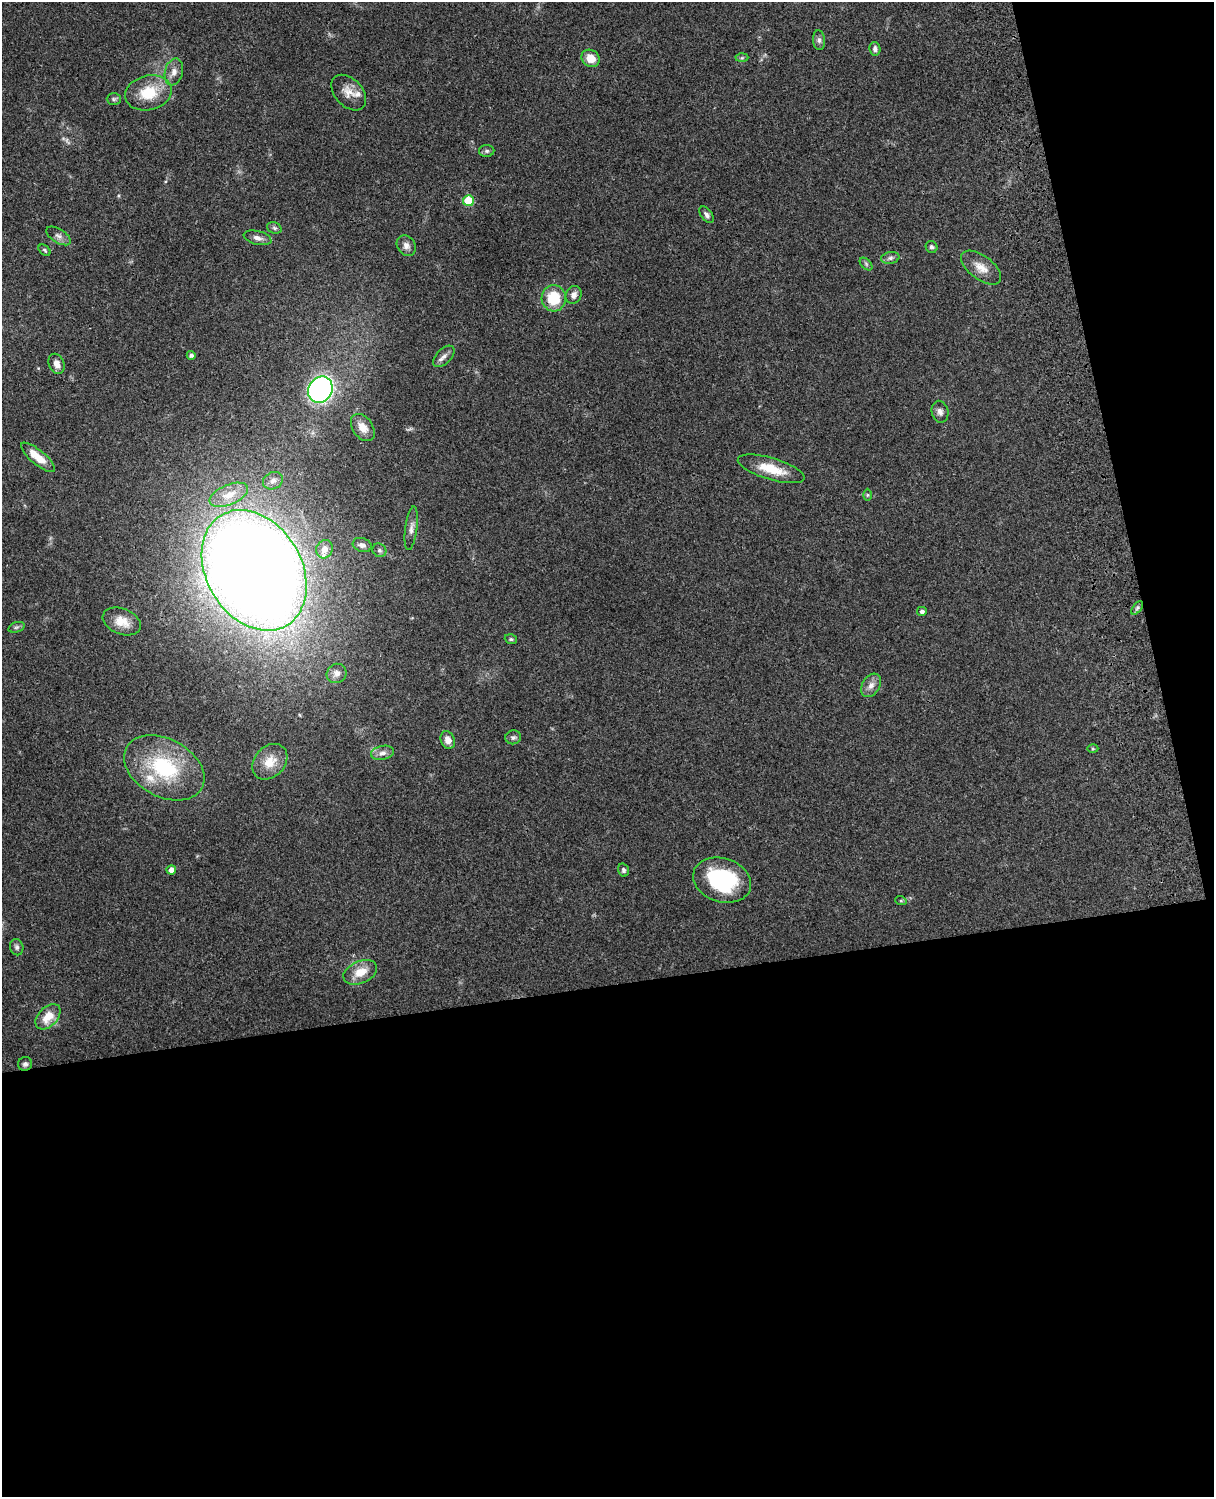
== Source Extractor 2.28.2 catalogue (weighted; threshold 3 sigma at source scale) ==
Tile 12 of 4 x 3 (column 4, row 3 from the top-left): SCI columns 3755-4966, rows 165-1659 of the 5087 x 4928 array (HDU 1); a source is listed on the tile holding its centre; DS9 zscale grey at full resolution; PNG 1216 x 1499 px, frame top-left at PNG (2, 2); each listed source drawn as its Kron ellipse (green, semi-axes under 4 px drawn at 4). Shown black and unused: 39% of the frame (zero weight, under 3 of 4 exposures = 6% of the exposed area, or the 3 px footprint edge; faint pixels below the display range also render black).
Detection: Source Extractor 2.28.2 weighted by HDU 2 'WHT'; one run over the whole footprint, this tile lists its part. Background 0.104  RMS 0.0065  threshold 0.0291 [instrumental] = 3 sigma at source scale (4.5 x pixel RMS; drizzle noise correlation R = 1.50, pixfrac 1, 0.05/0.05 arcsec/px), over >= 5 px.
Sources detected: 62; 1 too faint to see at this stretch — neither listed nor drawn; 2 inside a brighter listed object's ellipse — not listed separately; the other 59 listed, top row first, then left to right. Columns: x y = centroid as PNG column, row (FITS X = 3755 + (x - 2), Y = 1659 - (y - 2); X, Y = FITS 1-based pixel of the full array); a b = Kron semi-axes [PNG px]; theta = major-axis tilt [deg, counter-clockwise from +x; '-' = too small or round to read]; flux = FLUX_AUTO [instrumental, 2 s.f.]
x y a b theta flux
819 40 10 6 -83 2
875 49 7 5 -79 2.1
591 58 9 8 - 8.6
742 58 6 4 2 1
174 72 13 9 75 4.4
148 93 23 17 14 20
349 93 21 13 -47 7.4
114 99 7 6 - 1.4
487 151 8 6 1 1.6
468 201 5 5 - 26
707 215 9 5 -54 2.2
274 228 7 5 -22 1.3
59 236 14 7 -32 2.8
257 238 14 6 -14 3.4
406 246 11 9 -56 3.3
931 247 6 5 - 1.7
45 250 7 4 -42 1.1
890 258 9 6 10 1.9
866 264 7 4 -46 1.1
981 268 23 12 -37 8
574 295 9 7 64 3.3
554 298 13 12 - 20
191 355 4 4 - 2
444 356 13 7 44 3.1
57 364 10 7 -66 3.7
320 390 14 11 56 170
940 412 11 8 -77 2.8
363 428 15 10 -54 6.5
38 457 21 7 -39 11
771 469 34 11 -17 16
273 481 10 8 26 3.5
229 495 20 10 23 10
867 495 6 4 90 0.77
411 528 22 6 83 3.5
362 545 10 6 -18 2.6
324 549 9 8 - 4.2
379 550 7 6 - 1.5
254 570 64 47 -59 1500
1137 608 8 4 53 1.3
922 611 5 4 - 1.7
122 621 20 13 -22 9.2
16 627 8 5 19 1.2
511 639 6 4 -20 0.96
337 673 10 9 - 4
871 685 13 8 59 4.2
513 737 8 7 - 1.7
448 740 9 7 -69 4.9
1093 749 5 3 - 0.73
382 753 12 7 11 3.5
270 762 20 15 47 11
164 768 43 29 -28 55
171 870 5 4 - 3.3
623 870 6 5 - 1.5
722 880 29 22 -18 54
901 901 6 3 -18 0.68
17 947 8 6 -76 1.8
360 972 18 11 24 10
48 1017 15 9 46 10
25 1064 7 7 - 1.8